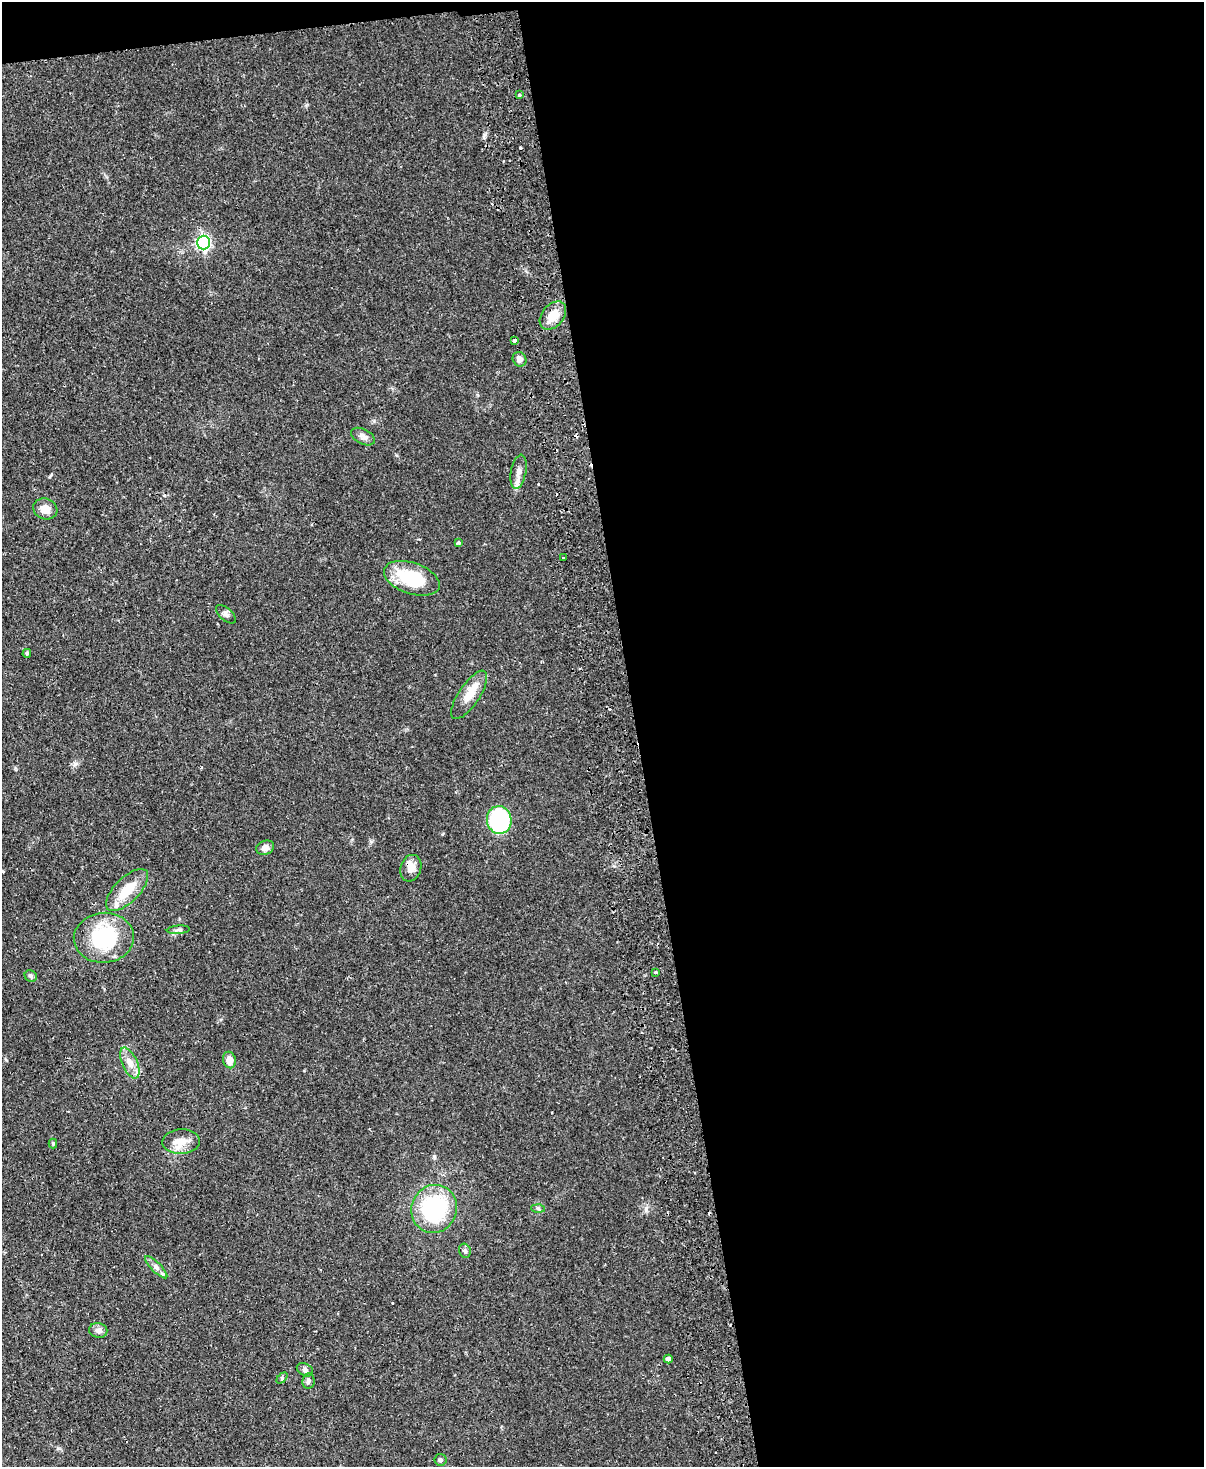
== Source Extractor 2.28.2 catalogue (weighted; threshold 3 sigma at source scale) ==
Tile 4 of 4 x 3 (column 4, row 1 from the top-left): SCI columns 3661-4862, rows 3192-4656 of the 4919 x 4807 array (HDU 1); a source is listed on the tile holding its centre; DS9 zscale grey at full resolution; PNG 1206 x 1469 px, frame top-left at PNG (2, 2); each listed source drawn as its Kron ellipse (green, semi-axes under 4 px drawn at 4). Shown black and unused: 48% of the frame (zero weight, under 2 of 3 exposures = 3% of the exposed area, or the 3 px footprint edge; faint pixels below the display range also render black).
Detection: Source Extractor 2.28.2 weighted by HDU 2 'WHT'; one run over the whole footprint, this tile lists its part. Background 0.102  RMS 0.0067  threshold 0.03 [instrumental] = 3 sigma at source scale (4.5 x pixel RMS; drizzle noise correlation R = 1.50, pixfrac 1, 0.05/0.05 arcsec/px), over >= 5 px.
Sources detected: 47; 9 cosmic-ray / hot-pixel residue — neither listed nor drawn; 2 inside a brighter listed object's ellipse — not listed separately; the other 36 listed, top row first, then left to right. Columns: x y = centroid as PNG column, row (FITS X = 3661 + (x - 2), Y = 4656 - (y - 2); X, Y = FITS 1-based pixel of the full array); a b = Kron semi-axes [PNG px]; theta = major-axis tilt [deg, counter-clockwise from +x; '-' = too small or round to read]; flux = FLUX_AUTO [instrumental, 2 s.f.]
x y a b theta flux
519 95 3 3 - 2.3
203 243 7 6 - 130
553 315 16 11 49 10
515 340 4 3 - 2.4
519 359 7 6 - 3
363 437 13 7 -27 2.8
518 472 17 7 79 4.5
45 509 12 10 -20 6.6
458 542 4 3 - 2.1
563 557 3 2 - 1.2
412 578 29 15 -19 33
226 614 12 6 -42 2.1
27 653 4 4 - 1.1
469 695 28 10 56 11
499 820 14 12 -78 73
265 848 9 7 21 3.6
411 868 13 10 72 5.5
127 890 27 12 45 17
178 930 11 3 5 1.4
104 938 30 25 5 47
655 972 3 3 - 1.1
31 976 6 5 - 1.4
229 1060 8 6 -77 4.9
130 1063 16 7 -65 5.6
181 1142 19 12 3 8.2
53 1144 5 4 - 0.69
538 1208 7 4 -2 1.2
434 1209 24 22 68 66
465 1251 7 5 -75 1.6
156 1267 15 5 -45 3
98 1330 9 7 -11 2.8
668 1359 4 4 - 2.6
305 1370 8 6 -28 1.8
282 1378 6 4 46 0.96
308 1381 8 6 82 1.9
440 1460 6 6 - 1.4
Unlisted compact peaks at least as high as the median listed source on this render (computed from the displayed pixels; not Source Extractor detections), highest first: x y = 75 764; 646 1209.